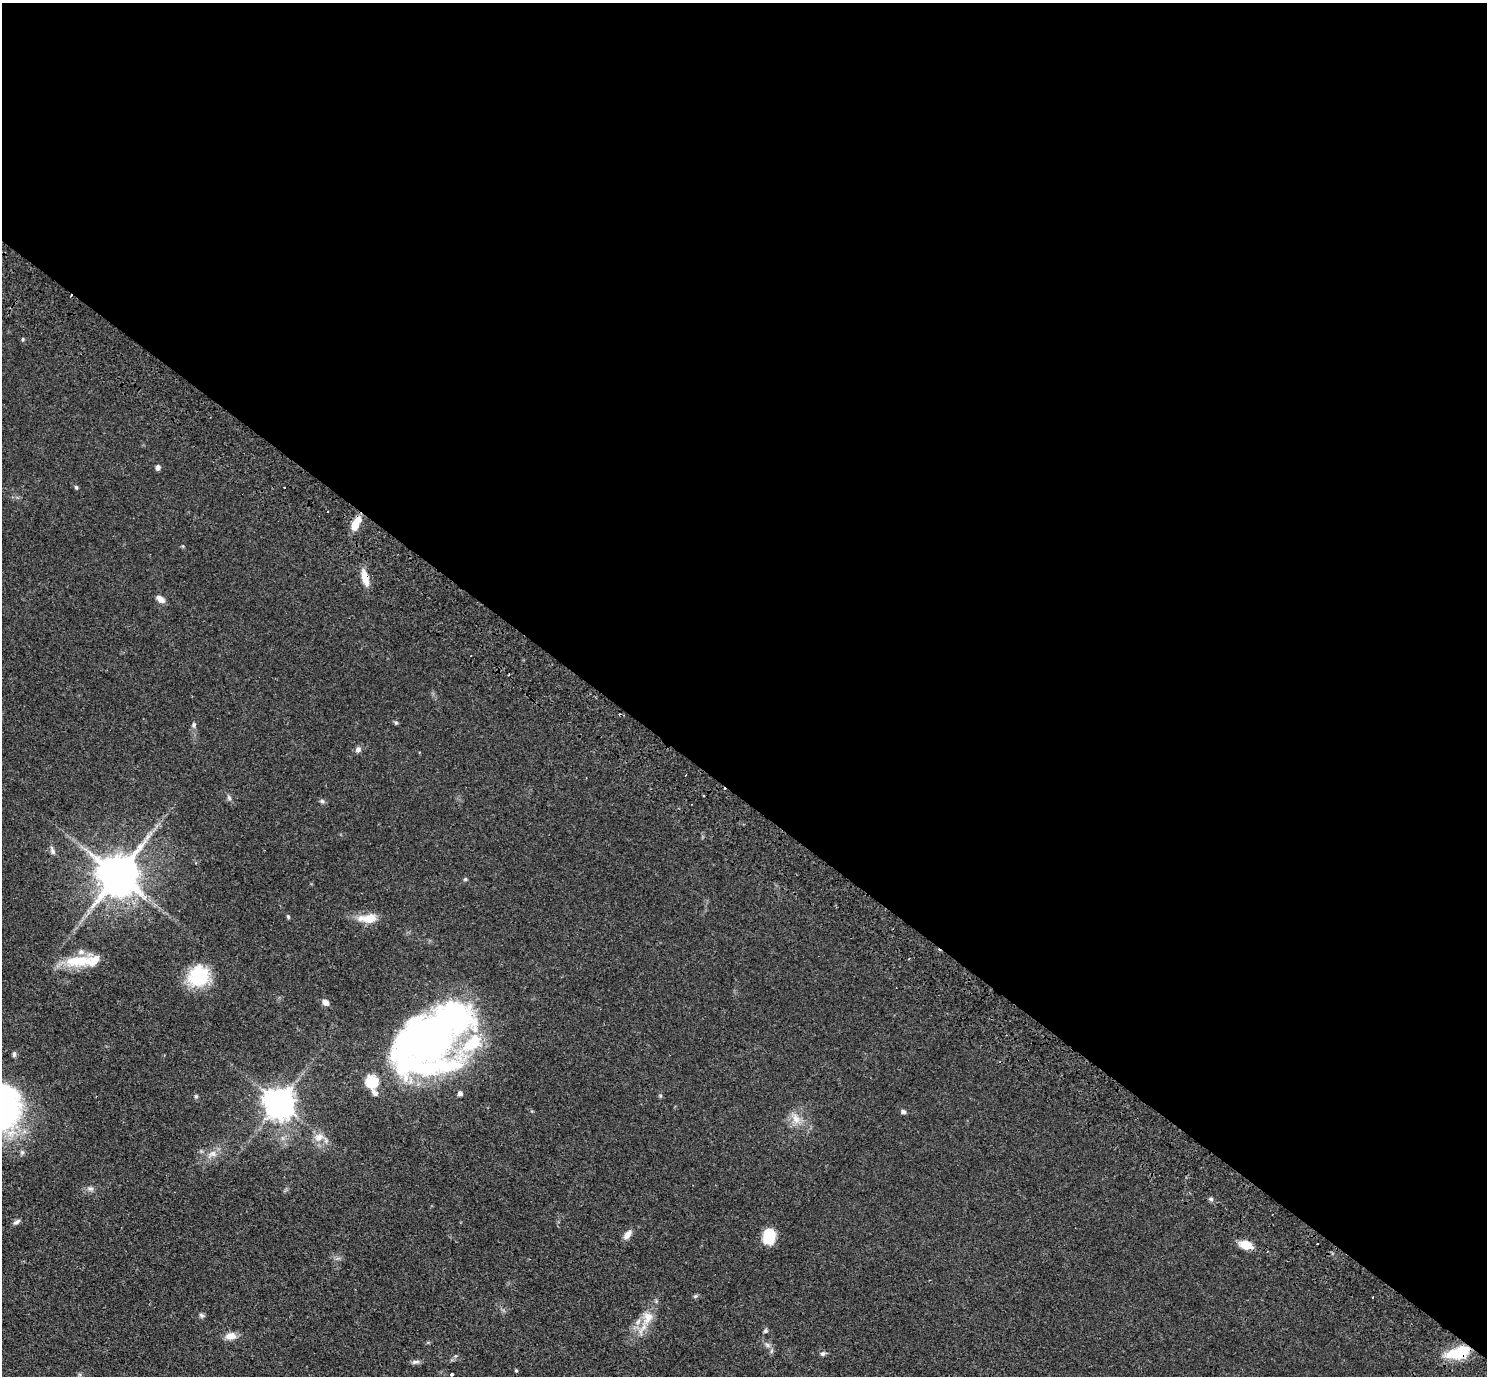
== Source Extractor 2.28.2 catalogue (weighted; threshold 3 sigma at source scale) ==
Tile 3 of 4 x 4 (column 3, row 1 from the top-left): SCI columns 3011-4495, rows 4466-5839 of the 6020 x 6043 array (HDU 1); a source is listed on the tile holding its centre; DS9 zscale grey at full resolution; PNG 1489 x 1378 px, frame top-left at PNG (2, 3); no overlay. Shown black and unused: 58% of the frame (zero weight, under 3 of 4 exposures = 4% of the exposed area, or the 3 px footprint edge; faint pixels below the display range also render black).
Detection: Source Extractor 2.28.2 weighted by HDU 2 'WHT'; one run over the whole footprint, this tile lists its part. Background 0.059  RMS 0.0038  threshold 0.0173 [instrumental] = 3 sigma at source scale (4.5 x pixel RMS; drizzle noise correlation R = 1.50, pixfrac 1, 0.05/0.05 arcsec/px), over >= 5 px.
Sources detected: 57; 1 inside a brighter object's white glare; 5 cosmic-ray / hot-pixel residue — not listed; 5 inside a brighter listed object's ellipse — not listed separately; the other 46 listed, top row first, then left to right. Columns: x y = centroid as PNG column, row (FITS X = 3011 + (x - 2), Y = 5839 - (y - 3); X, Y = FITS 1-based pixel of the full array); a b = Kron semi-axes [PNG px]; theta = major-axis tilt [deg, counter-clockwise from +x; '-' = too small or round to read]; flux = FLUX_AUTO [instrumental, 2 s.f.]
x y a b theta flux
23 339 5 3 - 0.39
158 467 6 5 - 1.3
76 487 6 4 -73 0.55
355 527 12 9 -82 3.6
365 577 20 8 -76 4.5
160 599 10 6 -39 2.3
396 723 6 4 -1 0.52
194 725 6 5 - 0.74
358 750 7 6 - 1.4
229 798 7 5 -48 0.76
322 801 6 6 - 0.69
148 837 8 5 45 1.3
52 850 12 5 -68 1.2
118 875 12 11 - 1400
288 917 5 4 - 0.52
368 918 25 11 1 6
79 961 39 13 4 13
198 976 23 21 50 18
325 1002 9 6 -46 1.6
425 1040 71 56 40 190
14 1054 7 5 81 0.76
375 1093 10 7 -44 1.4
460 1093 5 4 - 1.6
196 1096 5 5 - 0.5
279 1103 9 9 - 590
903 1112 6 5 - 0.99
796 1119 13 10 -56 3.6
319 1137 13 9 25 3
212 1154 12 8 25 2.6
90 1188 10 4 0 1.1
1211 1199 6 5 - 0.74
17 1222 10 5 30 1.1
627 1235 12 7 49 2.3
769 1236 13 10 80 13
1246 1245 16 10 -14 4.5
695 1296 7 5 22 0.61
201 1315 8 4 -27 0.73
648 1317 18 14 71 5.8
765 1331 6 5 - 0.64
231 1336 13 9 12 3.1
767 1345 8 4 -53 0.93
1459 1352 27 12 15 13
823 1353 7 6 - 0.85
416 1362 12 4 8 1.1
516 1371 4 3 - 0.48
451 1374 3 3 - 0.87
Overlapping masked pixels (flux is a lower limit): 3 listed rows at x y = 365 577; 425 1040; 1459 1352